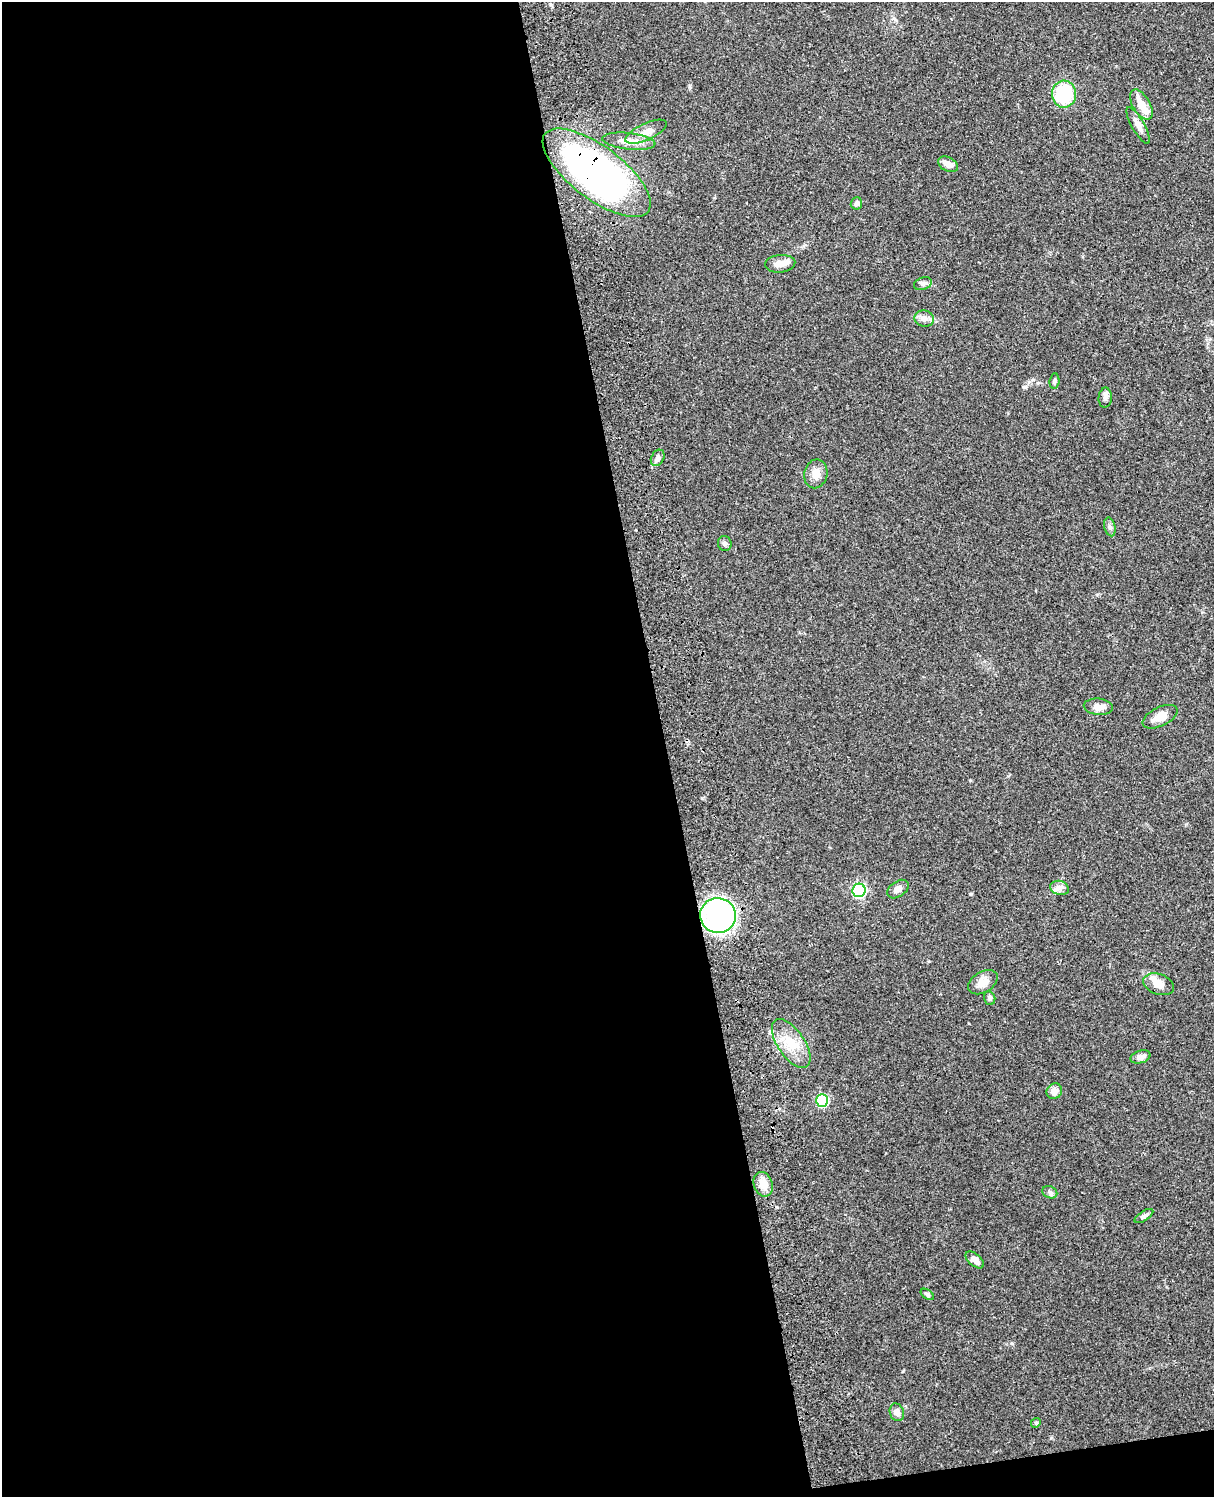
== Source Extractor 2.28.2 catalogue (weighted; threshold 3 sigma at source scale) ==
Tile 9 of 4 x 3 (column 1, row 3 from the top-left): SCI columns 119-1330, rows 165-1659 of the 5087 x 4928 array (HDU 1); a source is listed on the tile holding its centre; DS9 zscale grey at full resolution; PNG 1216 x 1499 px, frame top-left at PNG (2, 2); each listed source drawn as its Kron ellipse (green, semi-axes under 4 px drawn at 4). Shown black and unused: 56% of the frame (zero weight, under 3 of 4 exposures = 6% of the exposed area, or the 3 px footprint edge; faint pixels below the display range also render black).
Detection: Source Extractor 2.28.2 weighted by HDU 2 'WHT'; one run over the whole footprint, this tile lists its part. Background 0.104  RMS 0.0065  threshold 0.0291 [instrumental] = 3 sigma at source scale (4.5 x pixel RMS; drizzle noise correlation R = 1.50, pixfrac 1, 0.05/0.05 arcsec/px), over >= 5 px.
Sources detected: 40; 3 inside a brighter listed object's ellipse — not listed separately; the other 37 listed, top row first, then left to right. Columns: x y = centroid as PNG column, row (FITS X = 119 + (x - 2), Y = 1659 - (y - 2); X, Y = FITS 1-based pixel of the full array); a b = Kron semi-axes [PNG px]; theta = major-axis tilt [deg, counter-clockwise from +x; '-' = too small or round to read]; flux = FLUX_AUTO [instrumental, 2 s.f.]
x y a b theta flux
1064 94 13 12 - 32
1141 105 17 8 -60 9.5
1138 125 21 6 -60 4.9
646 132 22 8 25 6
629 141 26 8 -6 7.4
948 164 11 7 -29 5.1
597 173 64 26 -37 230
856 203 6 5 - 2
780 264 15 9 5 5.4
923 284 9 6 19 1.9
924 318 10 8 -10 3
1054 381 7 5 83 1.2
1105 398 10 6 86 2.2
658 458 8 6 62 2.7
816 474 14 11 78 5.5
1110 527 9 5 -76 1.7
725 543 7 6 - 1.4
1098 707 14 8 -5 5.6
1160 717 19 9 26 7.7
1060 888 9 7 -15 2.9
898 889 12 7 35 3.6
859 890 7 6 - 100
718 915 18 17 - 150
983 982 16 10 32 6
1159 984 16 10 -20 6.4
990 998 7 5 -74 1.5
791 1043 28 13 -56 14
1140 1057 10 6 17 3.1
1054 1091 8 7 - 4.2
822 1100 6 6 - 60
763 1184 12 9 -70 7.3
1050 1192 8 6 -22 1.6
1144 1216 10 5 33 1.8
975 1260 11 6 -40 3.6
927 1294 7 4 -36 1.2
897 1412 9 7 -69 3.4
1036 1423 5 4 - 0.89
Overlapping masked pixels (flux is a lower limit): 2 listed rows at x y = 597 173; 718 915
Unlisted compact peaks at least as high as the median listed source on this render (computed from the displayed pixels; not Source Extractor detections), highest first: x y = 1024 387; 971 894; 903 1371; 690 86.